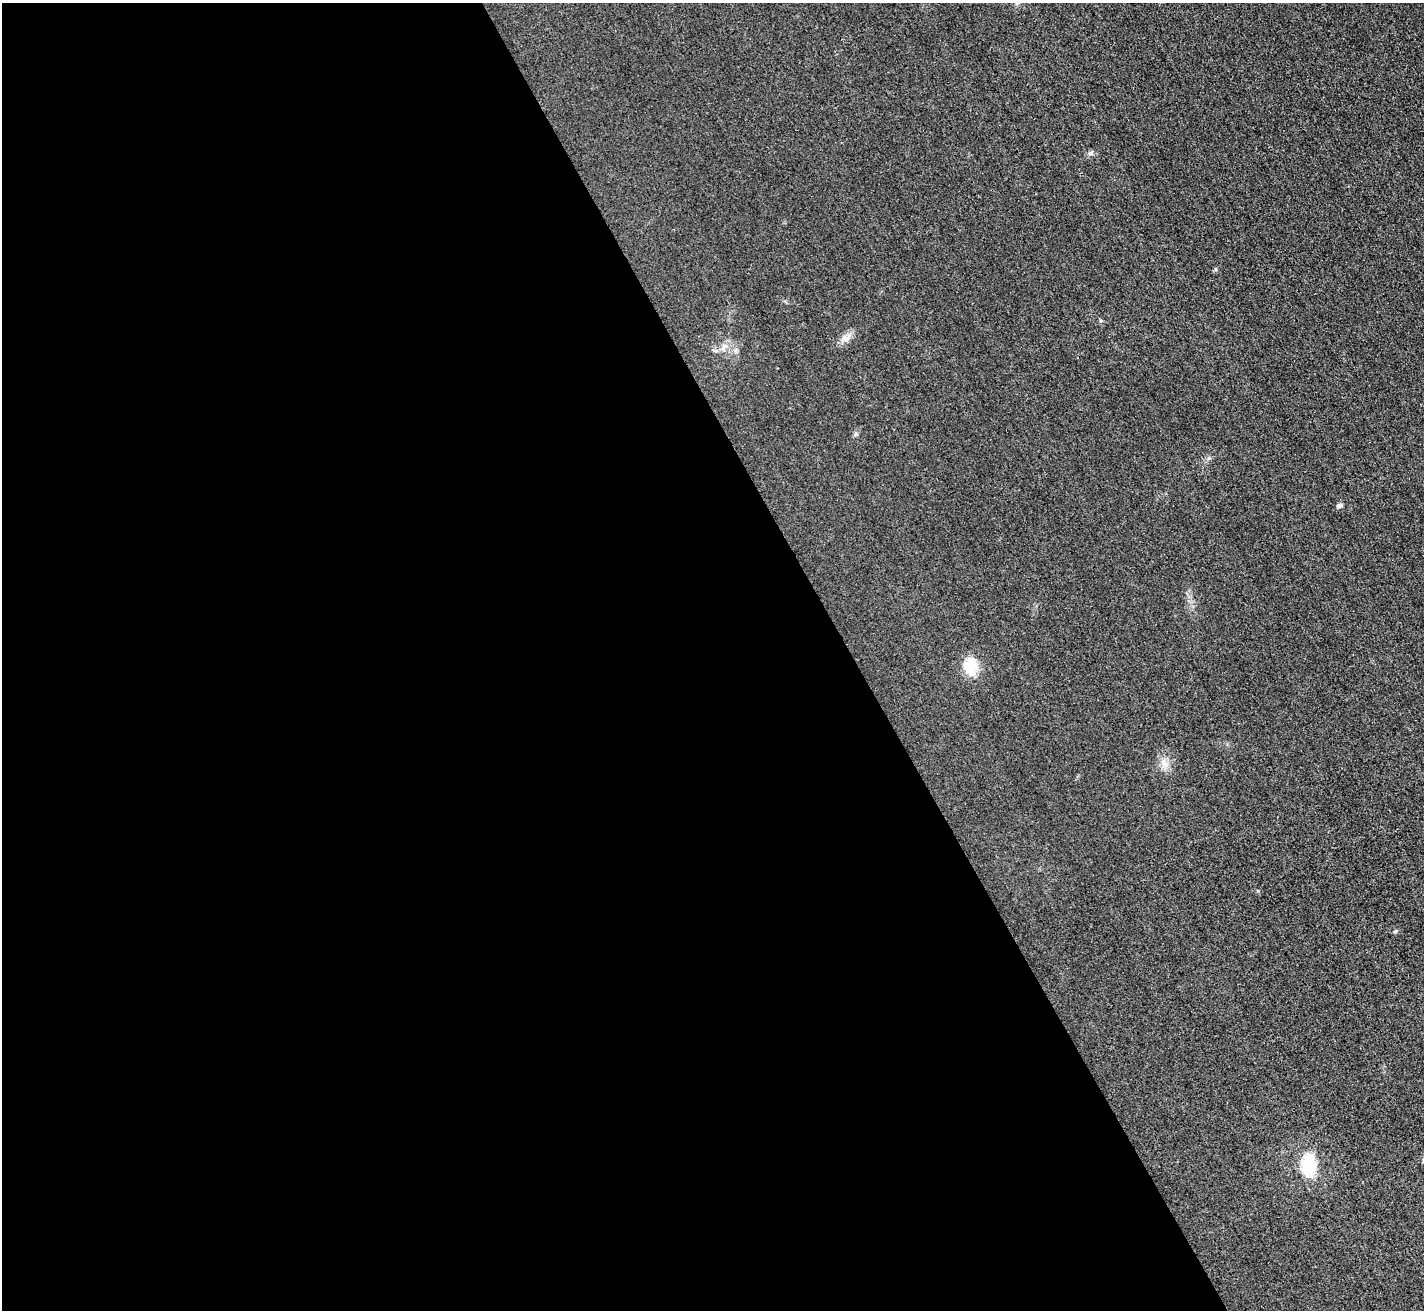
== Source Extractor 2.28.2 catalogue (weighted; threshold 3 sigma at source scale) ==
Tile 9 of 4 x 4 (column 1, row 3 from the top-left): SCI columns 21-1442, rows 1612-2919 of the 5712 x 5701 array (HDU 1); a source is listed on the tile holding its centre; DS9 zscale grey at full resolution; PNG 1426 x 1312 px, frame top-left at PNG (2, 3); no overlay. Shown black and unused: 60% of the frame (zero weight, under 3 of 4 exposures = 1% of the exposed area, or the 3 px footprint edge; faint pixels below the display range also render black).
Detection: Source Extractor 2.28.2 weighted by HDU 2 'WHT'; one run over the whole footprint, this tile lists its part. Background 0.0218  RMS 0.0061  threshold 0.0276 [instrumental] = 3 sigma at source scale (4.5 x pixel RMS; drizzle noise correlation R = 1.50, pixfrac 1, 0.05/0.05 arcsec/px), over >= 5 px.
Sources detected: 9; all 9 listed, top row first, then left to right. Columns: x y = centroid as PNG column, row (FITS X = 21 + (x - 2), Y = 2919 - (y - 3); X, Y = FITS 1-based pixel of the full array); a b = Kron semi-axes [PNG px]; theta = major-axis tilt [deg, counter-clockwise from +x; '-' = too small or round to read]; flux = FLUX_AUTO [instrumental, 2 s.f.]
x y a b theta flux
1091 153 7 4 72 1.1
845 338 12 8 -6 3.6
724 347 12 5 27 2.9
855 434 6 4 71 1
1339 506 7 5 31 1.5
971 667 20 16 88 15
1164 763 12 5 -67 3.2
1395 931 5 4 - 0.81
1309 1165 23 15 90 23